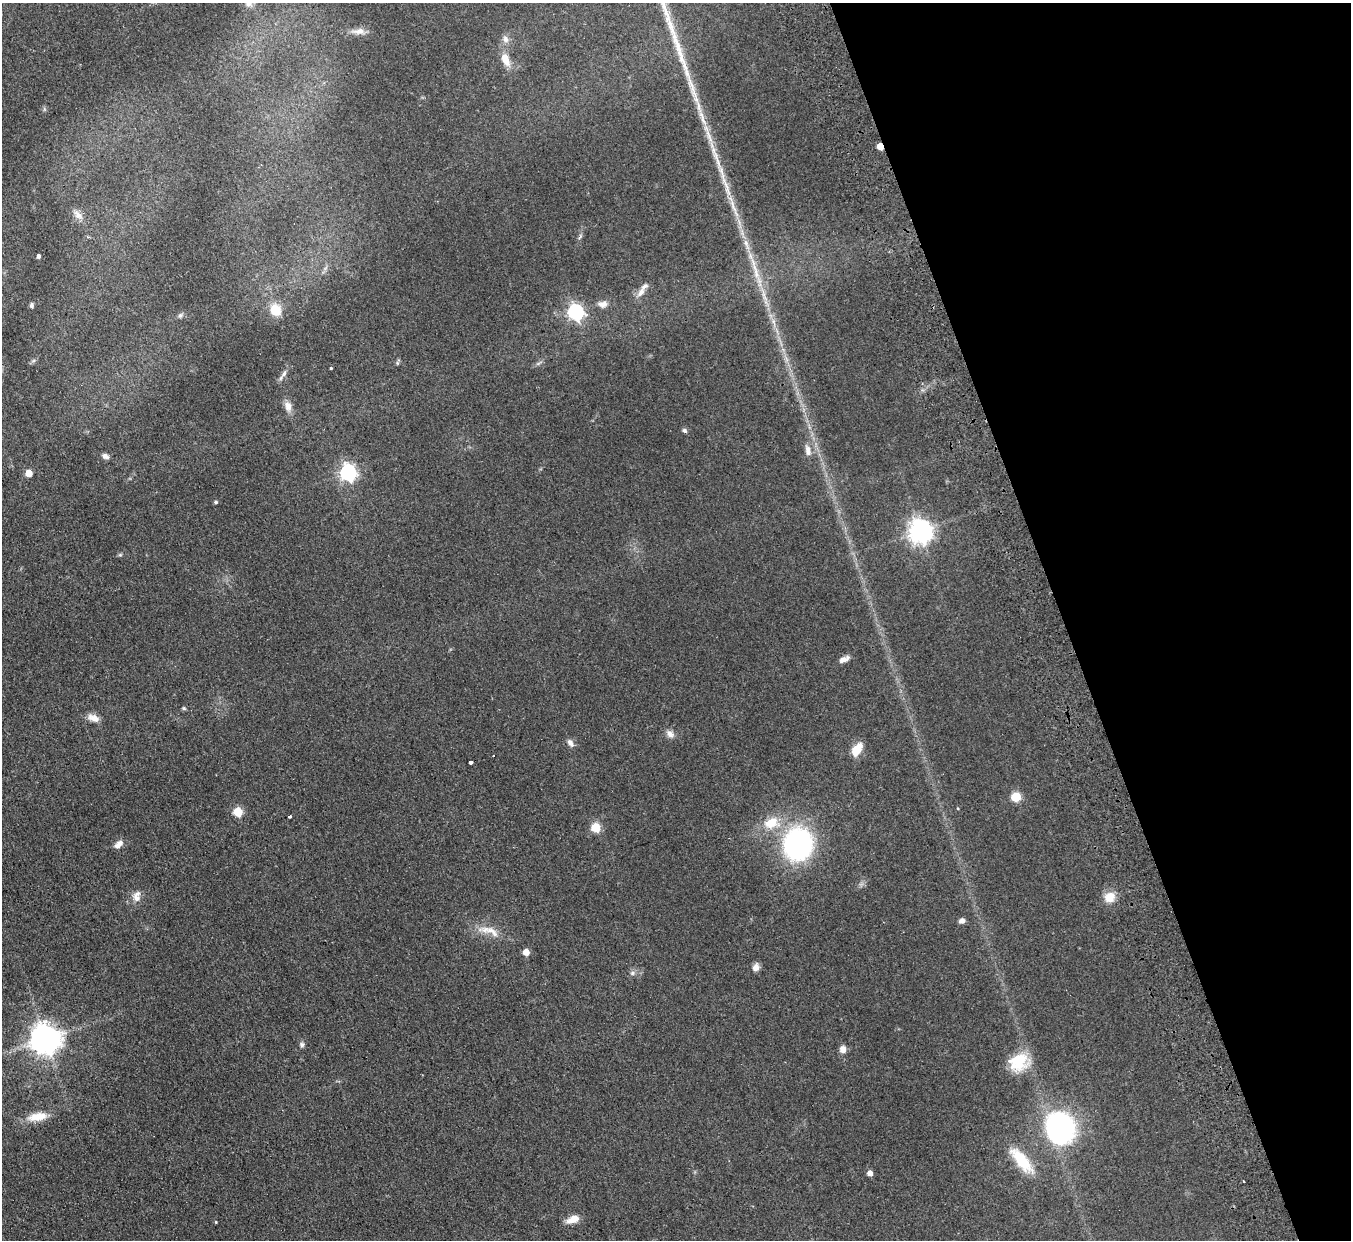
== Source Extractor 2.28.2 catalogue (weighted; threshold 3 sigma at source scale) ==
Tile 12 of 4 x 4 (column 4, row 3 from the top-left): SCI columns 4103-5451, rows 1537-2774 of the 5506 x 5424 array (HDU 1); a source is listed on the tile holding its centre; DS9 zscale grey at full resolution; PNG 1353 x 1242 px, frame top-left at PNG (2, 3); no overlay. Shown black and unused: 21% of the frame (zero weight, under 2 of 3 exposures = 3% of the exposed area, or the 3 px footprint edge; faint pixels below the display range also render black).
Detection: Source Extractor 2.28.2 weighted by HDU 2 'WHT'; one run over the whole footprint, this tile lists its part. Background 0.0678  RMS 0.0077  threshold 0.0345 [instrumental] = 3 sigma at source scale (4.5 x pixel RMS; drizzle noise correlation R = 1.50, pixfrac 1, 0.05/0.05 arcsec/px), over >= 5 px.
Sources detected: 65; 2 inside a brighter listed object's ellipse — not listed separately; the other 63 listed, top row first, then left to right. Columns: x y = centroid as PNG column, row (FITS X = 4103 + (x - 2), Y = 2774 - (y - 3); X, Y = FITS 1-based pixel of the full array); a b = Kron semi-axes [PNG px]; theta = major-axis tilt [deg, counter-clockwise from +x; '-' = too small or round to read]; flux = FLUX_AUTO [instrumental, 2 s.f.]
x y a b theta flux
359 31 21 8 0 6.3
505 39 10 8 -67 3.5
505 59 17 9 -66 9.7
44 109 7 4 -72 1.1
880 146 5 4 - 11
715 153 46 7 -68 18
733 206 30 6 -71 11
78 215 15 8 -42 4.8
580 237 8 3 46 1.1
746 244 20 5 -69 7.1
39 256 4 3 - 1.9
756 272 27 7 -77 11
641 292 16 7 52 4.6
764 295 24 5 -75 7.7
603 304 12 8 3 4.4
32 305 6 5 - 1.6
276 310 14 11 -65 15
575 312 7 6 - 190
180 315 7 5 44 1.7
331 368 3 3 - 0.95
284 374 13 5 56 3.1
288 406 14 9 -73 5.3
685 431 6 5 - 1.7
808 450 15 8 -79 5
105 456 8 6 -25 3.1
348 472 7 6 - 230
29 473 5 5 - 11
216 502 5 4 - 0.92
920 531 8 8 - 630
120 555 6 4 1 1
844 659 14 6 23 4.1
184 708 5 4 - 1.3
93 718 15 9 -23 6.1
670 734 12 8 -42 4
570 743 11 6 -56 3.2
856 750 15 9 58 12
493 756 2 2 - 0.52
471 762 3 3 - 15
1016 797 6 5 - 30
238 812 5 5 - 28
289 817 4 3 - 5.5
771 823 24 17 8 20
596 827 5 5 - 34
118 844 12 7 39 4.7
798 844 21 18 82 200
1109 897 14 12 47 9.5
136 898 14 10 -46 5.9
962 921 7 6 - 3
489 931 37 11 -16 13
526 952 5 5 - 8.9
756 967 9 7 75 4.3
632 973 8 6 16 2.2
46 1039 9 9 - 1200
302 1045 7 6 - 1.8
843 1049 8 7 - 4.8
1019 1062 25 21 26 26
37 1117 27 11 10 13
1060 1127 26 23 -64 150
1021 1160 37 13 -50 26
870 1173 5 5 - 4.5
1243 1181 2 2 - 0.61
573 1219 17 8 23 7.4
216 1222 3 3 - 0.62
Overlapping masked pixels (flux is a lower limit): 1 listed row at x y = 880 146